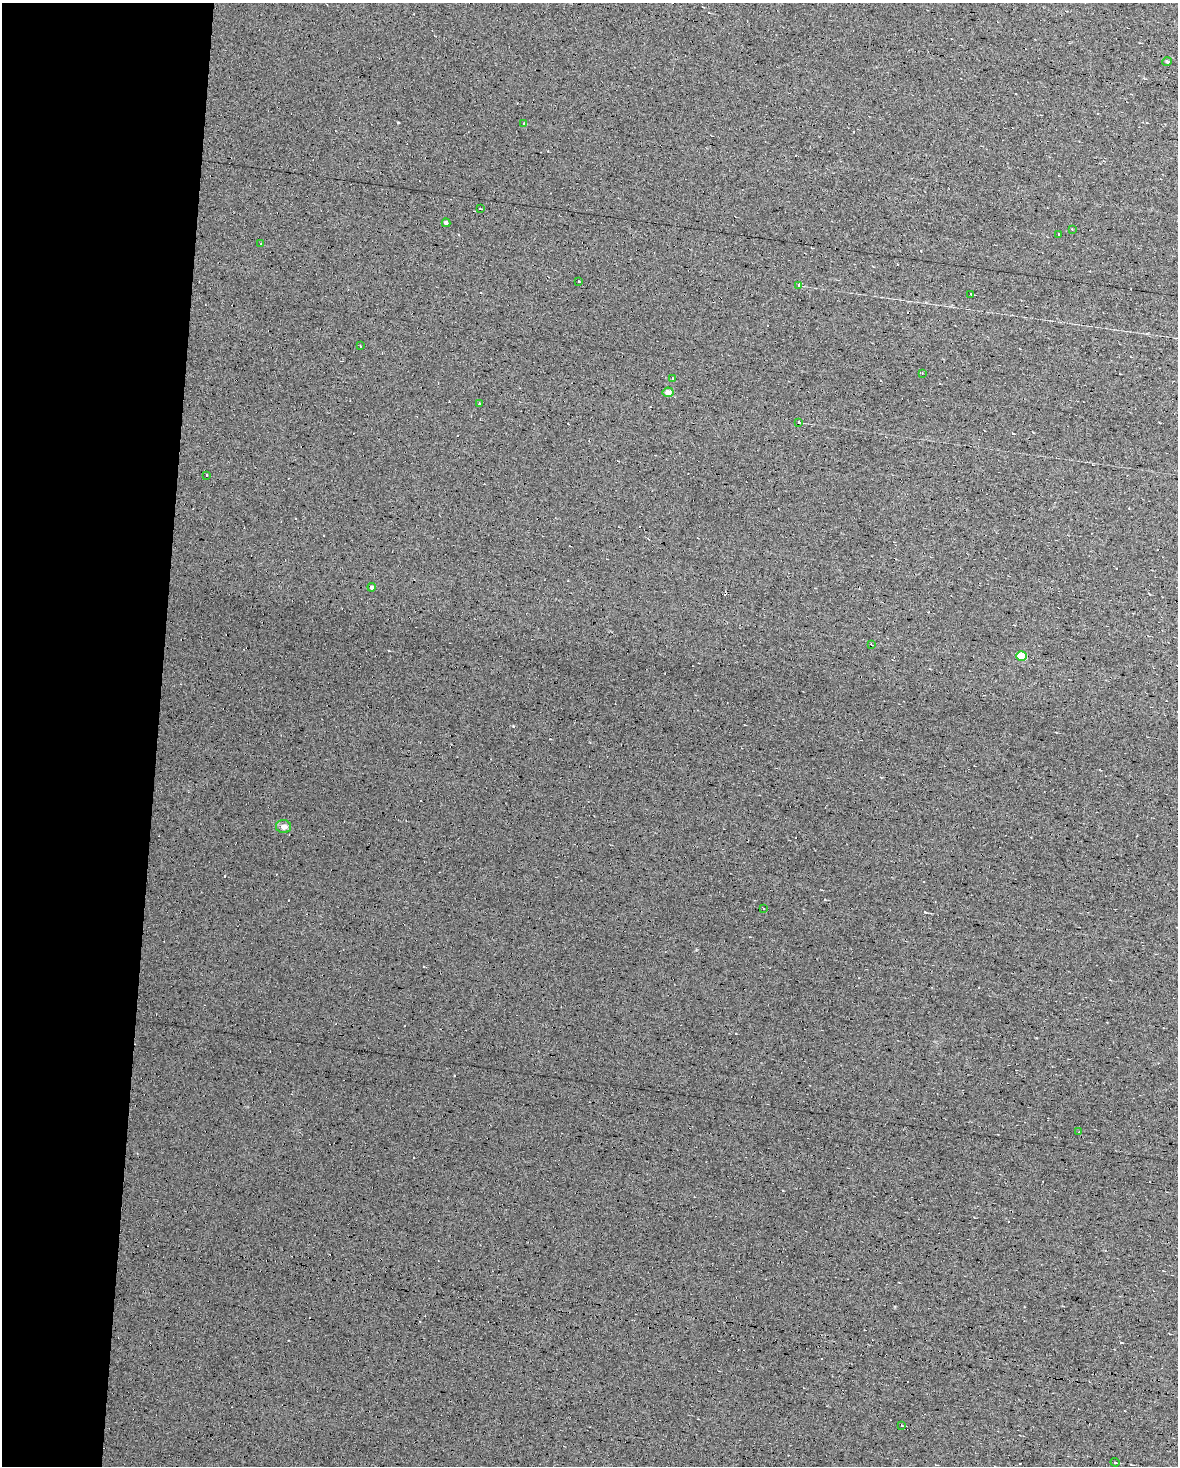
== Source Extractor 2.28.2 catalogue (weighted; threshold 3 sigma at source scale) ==
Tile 3 of 2 x 3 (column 1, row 2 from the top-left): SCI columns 221-1396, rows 1465-2928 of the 2822 x 4392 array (HDU 1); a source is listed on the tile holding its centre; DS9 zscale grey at full resolution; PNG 1180 x 1468 px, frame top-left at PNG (2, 3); each listed source drawn as its Kron ellipse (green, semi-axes under 4 px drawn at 4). Shown black and unused: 13% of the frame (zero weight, under 7 of 13 exposures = <1% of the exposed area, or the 3 px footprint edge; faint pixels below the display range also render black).
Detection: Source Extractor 2.28.2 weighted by HDU 2 'WHT'; one run over the whole footprint, this tile lists its part. Background 0.0194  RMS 0.007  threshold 0.0287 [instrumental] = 3 sigma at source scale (4.09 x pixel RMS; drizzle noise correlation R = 1.36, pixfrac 0.8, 0.0396/0.0396 arcsec/px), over >= 5 px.
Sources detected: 46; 21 cosmic-ray / hot-pixel residue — neither listed nor drawn; the other 25 listed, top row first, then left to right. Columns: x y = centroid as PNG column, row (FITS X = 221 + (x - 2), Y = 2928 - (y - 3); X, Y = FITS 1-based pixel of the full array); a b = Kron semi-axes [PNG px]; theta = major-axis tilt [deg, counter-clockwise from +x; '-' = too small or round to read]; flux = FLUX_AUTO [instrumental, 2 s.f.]
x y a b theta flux
1167 61 5 3 - 0.63
523 124 3 3 - 1.4
480 208 3 2 - 0.34
446 223 4 3 - 1.5
1072 229 3 2 - 0.5
1058 234 3 2 - 0.59
261 244 4 2 - 0.38
579 281 2 2 - 0.5
799 286 3 3 - 8.2
971 294 3 2 - 1
360 346 3 2 - 0.49
922 373 3 2 - 0.46
673 378 3 3 - 4.8
668 392 5 5 - 4.6
479 403 2 2 - 0.62
799 422 3 3 - 7
207 475 3 3 - 1.7
372 587 4 4 - 1.5
871 644 4 2 - 0.38
1021 656 5 4 - 14
284 827 8 6 -10 3.1
763 908 2 2 - 0.4
1078 1132 3 3 - 0.46
902 1425 3 2 - 0.45
1115 1462 4 3 - 0.76
Overlapping masked pixels (flux is a lower limit): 1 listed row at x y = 446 223
Unlisted compact peaks at least as high as the median listed source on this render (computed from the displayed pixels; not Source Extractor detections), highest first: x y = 398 123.